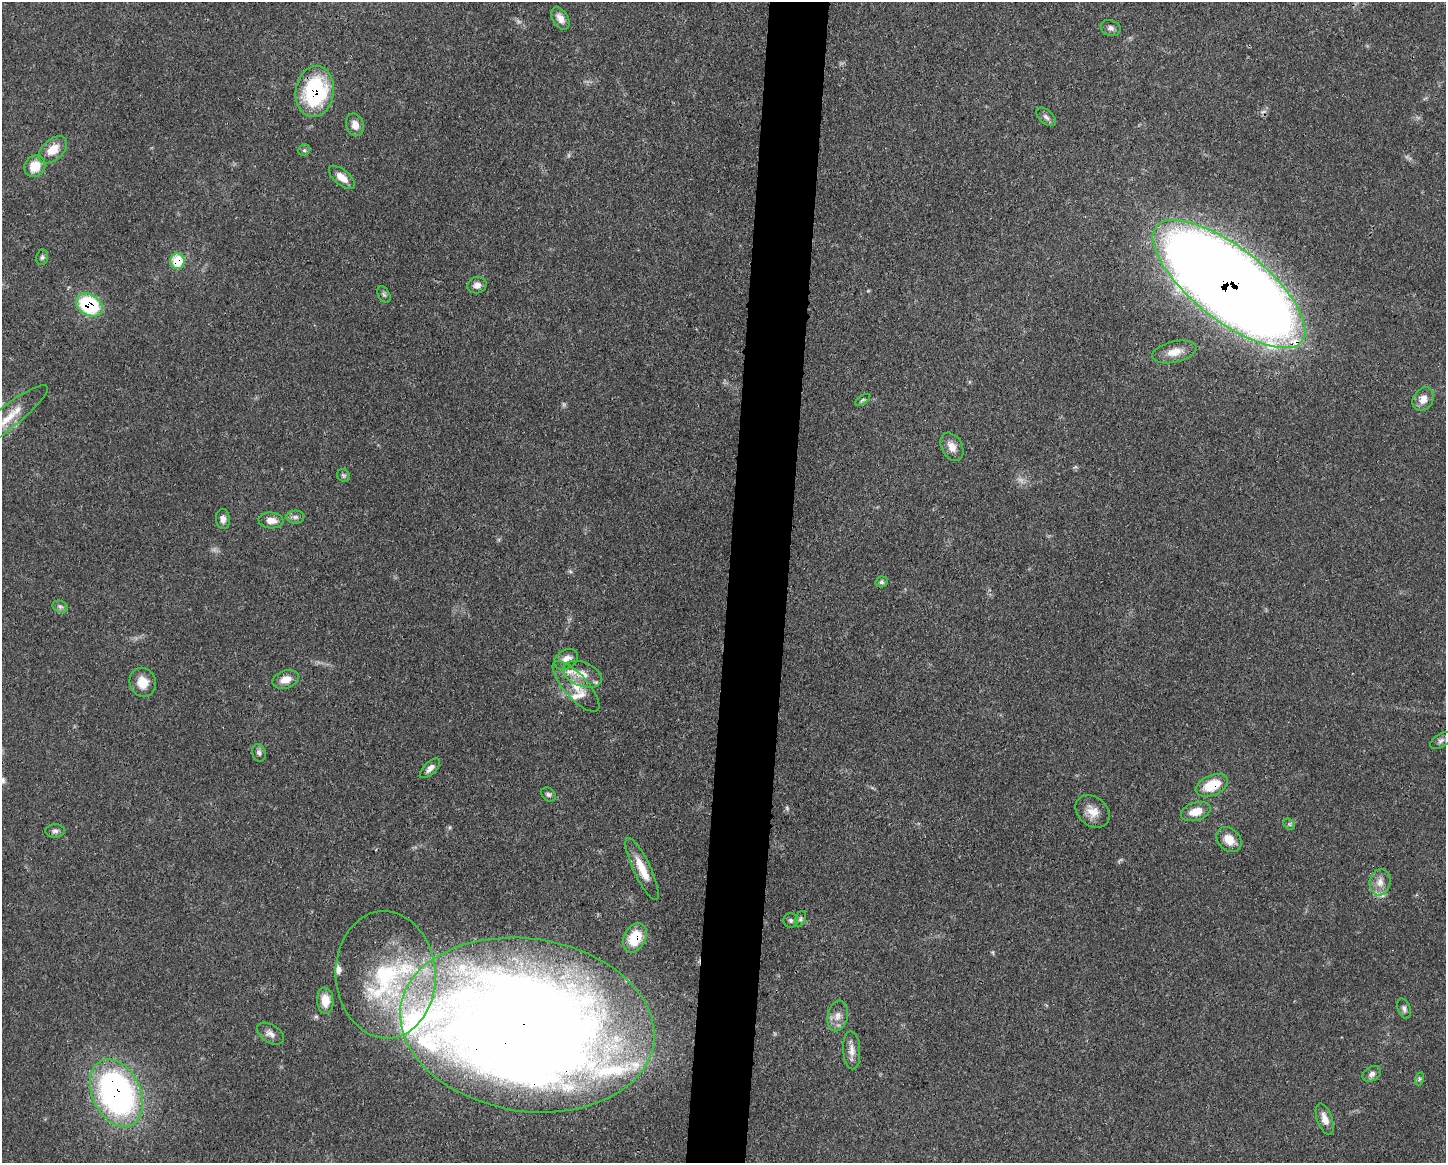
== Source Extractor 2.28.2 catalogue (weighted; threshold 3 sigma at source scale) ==
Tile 8 of 3 x 4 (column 2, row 3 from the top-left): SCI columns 1557-3000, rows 1168-2328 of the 4670 x 4658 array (HDU 1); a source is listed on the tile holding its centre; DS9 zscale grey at full resolution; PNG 1448 x 1165 px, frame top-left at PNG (2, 2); each listed source drawn as its Kron ellipse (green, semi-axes under 4 px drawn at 4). Shown black and unused: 4% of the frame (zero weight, under 3 of 4 exposures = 1% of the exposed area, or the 3 px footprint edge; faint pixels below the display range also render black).
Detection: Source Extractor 2.28.2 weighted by HDU 2 'WHT'; one run over the whole footprint, this tile lists its part. Background 0.0552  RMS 0.0032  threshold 0.0146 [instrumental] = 3 sigma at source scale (4.5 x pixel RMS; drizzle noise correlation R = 1.50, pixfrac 1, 0.05/0.05 arcsec/px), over >= 5 px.
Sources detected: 70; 1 too faint to see at this stretch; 1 inside a brighter object's white glare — neither listed nor drawn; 11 inside a brighter listed object's ellipse — not listed separately; the other 57 listed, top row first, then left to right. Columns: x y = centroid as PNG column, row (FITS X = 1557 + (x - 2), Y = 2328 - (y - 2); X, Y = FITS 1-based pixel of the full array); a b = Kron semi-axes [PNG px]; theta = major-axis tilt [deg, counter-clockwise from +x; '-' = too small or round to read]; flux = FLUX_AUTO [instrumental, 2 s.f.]
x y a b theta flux
560 19 12 7 -58 2.2
1111 28 10 8 -22 1.3
315 91 26 19 82 32
1046 117 12 6 -41 1.2
355 125 11 8 -69 2.9
53 150 17 10 41 5.1
304 150 6 5 - 0.62
35 166 11 10 - 5.7
342 177 16 7 -40 3.4
42 257 8 6 73 0.77
177 261 8 7 - 10
1229 284 93 36 -38 1100
477 285 9 8 - 2
384 295 9 5 -63 0.74
89 305 14 10 -31 28
1174 352 23 10 12 4.3
1423 399 12 9 59 3.1
863 400 8 4 33 0.65
8 417 50 11 38 7.7
952 447 15 10 -61 3.1
344 476 7 6 - 0.62
295 517 9 6 0 1
223 519 10 7 -86 1.6
271 520 12 8 -5 2.9
881 582 6 5 - 0.74
60 607 8 6 -21 0.96
566 659 13 9 32 2.9
582 674 20 12 -22 4.9
286 679 13 9 19 3.6
143 682 15 13 -70 4.8
576 686 32 12 -48 6.9
1441 740 12 6 32 1.3
259 753 9 6 -73 0.99
430 768 13 6 44 1.8
1212 785 17 10 23 9.3
548 794 8 6 -42 0.84
1093 811 19 14 -41 4.3
1196 812 15 9 17 4.6
1289 824 6 5 - 0.62
55 831 10 6 0 1.1
1229 840 14 11 -45 4.8
642 869 34 8 -65 6.6
1380 882 13 10 81 2.9
800 919 8 5 67 0.73
791 920 7 7 - 0.8
635 938 15 10 62 9.7
386 975 64 50 -86 51
325 1001 13 8 -87 5
1404 1009 10 6 -72 1
838 1016 15 10 78 2.7
527 1025 128 86 -9 750
270 1034 15 9 -32 2
852 1050 19 8 -86 2.7
1372 1074 10 7 35 1.4
1419 1079 7 4 72 0.57
116 1093 35 24 -65 110
1325 1119 16 7 -71 3.1
Overlapping masked pixels (flux is a lower limit): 8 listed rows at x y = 315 91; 177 261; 1229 284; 89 305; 1212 785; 635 938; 527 1025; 116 1093
Isophote crosses this tile's border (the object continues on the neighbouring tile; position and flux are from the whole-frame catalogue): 1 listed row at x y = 8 417